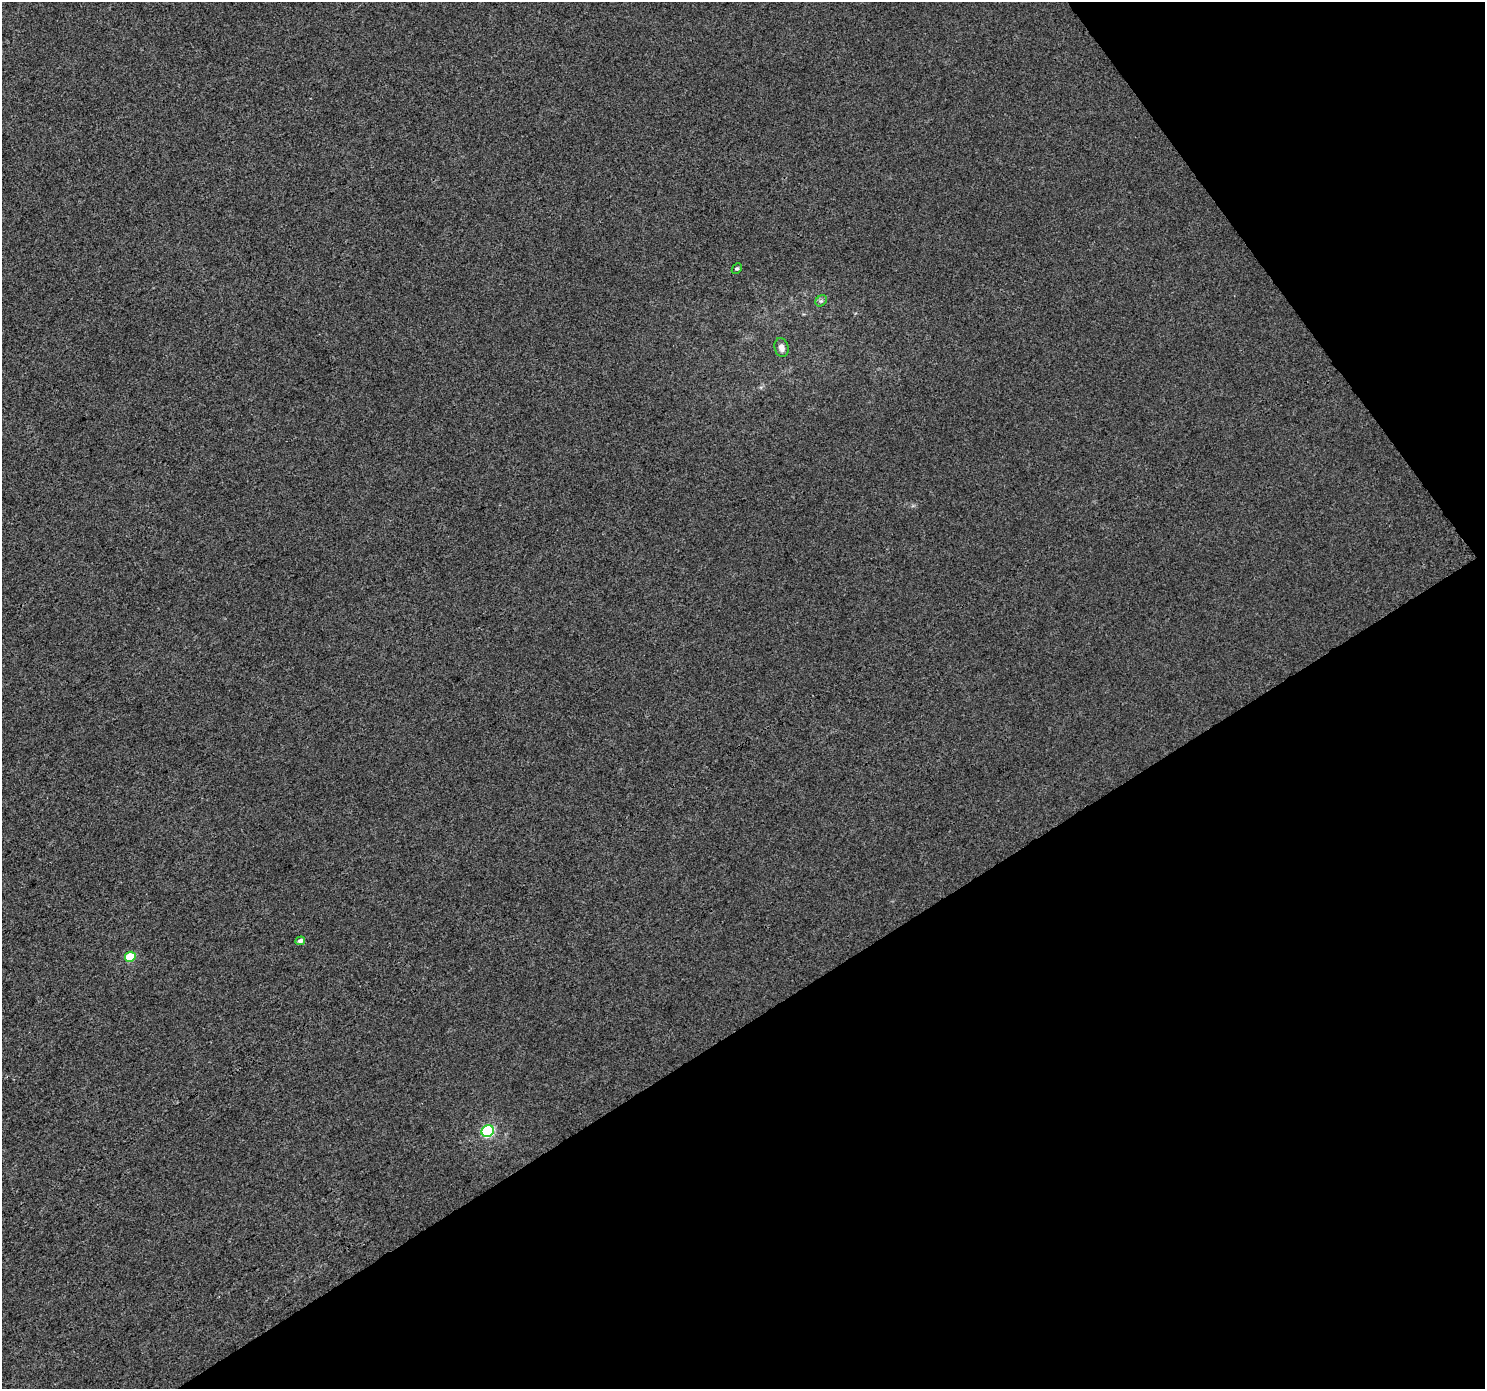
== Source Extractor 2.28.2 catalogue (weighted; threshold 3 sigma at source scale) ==
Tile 12 of 4 x 4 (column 4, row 3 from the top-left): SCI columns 4454-5936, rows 1575-2961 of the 5936 x 5861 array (HDU 1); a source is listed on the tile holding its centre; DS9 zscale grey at full resolution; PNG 1487 x 1391 px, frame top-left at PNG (2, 2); each listed source drawn as its Kron ellipse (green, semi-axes under 4 px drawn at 4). Shown black and unused: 32% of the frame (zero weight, under 3 of 4 exposures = <1% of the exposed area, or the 3 px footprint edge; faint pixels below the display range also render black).
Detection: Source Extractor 2.28.2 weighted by HDU 2 'WHT'; one run over the whole footprint, this tile lists its part. Background 3.25e-04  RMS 0.0036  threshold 0.0161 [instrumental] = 3 sigma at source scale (4.5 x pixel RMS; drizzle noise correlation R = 1.50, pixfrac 1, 0.0396/0.0396 arcsec/px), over >= 5 px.
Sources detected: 6; all 6 listed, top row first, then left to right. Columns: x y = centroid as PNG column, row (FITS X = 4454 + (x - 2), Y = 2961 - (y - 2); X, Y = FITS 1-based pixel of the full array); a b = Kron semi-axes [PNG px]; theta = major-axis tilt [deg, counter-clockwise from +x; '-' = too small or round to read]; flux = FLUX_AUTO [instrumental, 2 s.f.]
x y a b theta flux
737 269 6 4 45 0.55
821 301 6 5 - 0.64
781 347 9 7 -75 1.8
300 941 5 4 - 1.4
130 957 5 5 - 12
488 1131 6 5 - 37